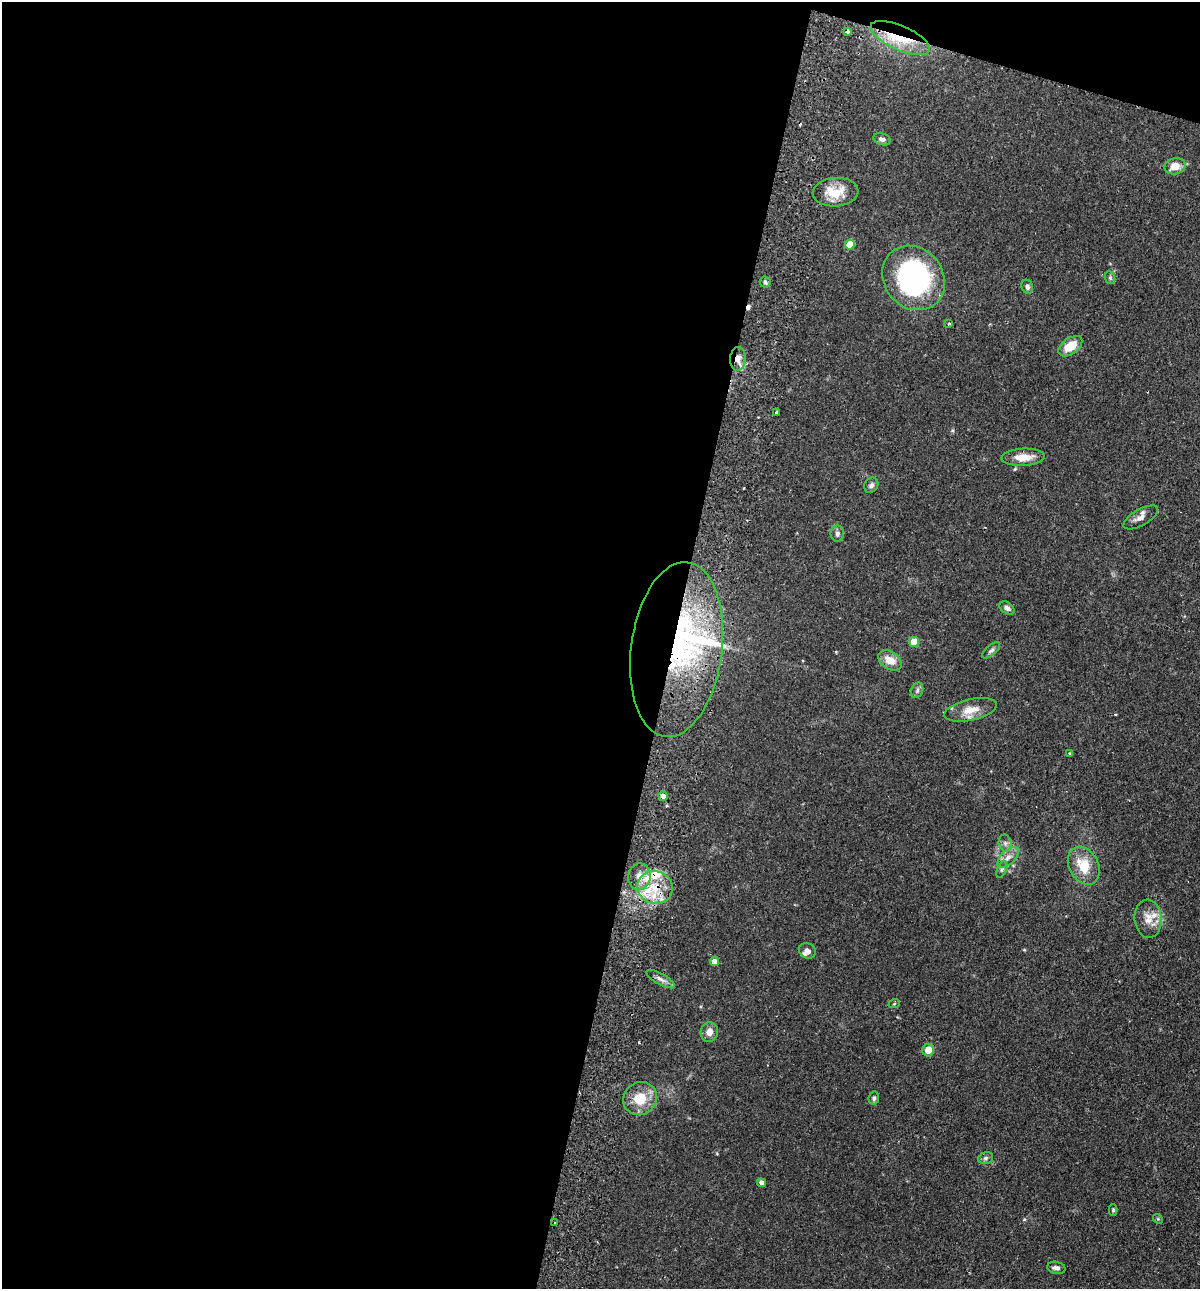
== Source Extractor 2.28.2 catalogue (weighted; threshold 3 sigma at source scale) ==
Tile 1 of 4 x 4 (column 1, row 1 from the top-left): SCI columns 307-1504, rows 3880-5166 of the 5280 x 5184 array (HDU 1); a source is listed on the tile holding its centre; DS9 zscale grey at full resolution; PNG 1202 x 1291 px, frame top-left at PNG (2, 2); each listed source drawn as its Kron ellipse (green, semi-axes under 4 px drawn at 4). Shown black and unused: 58% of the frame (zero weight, under 2 of 3 exposures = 3% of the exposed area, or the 3 px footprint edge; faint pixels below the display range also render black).
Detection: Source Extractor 2.28.2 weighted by HDU 2 'WHT'; one run over the whole footprint, this tile lists its part. Background 0.0824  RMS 0.0058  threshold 0.0261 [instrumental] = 3 sigma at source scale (4.5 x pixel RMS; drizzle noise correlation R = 1.50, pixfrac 1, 0.05/0.05 arcsec/px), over >= 5 px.
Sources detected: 56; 1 inside a brighter object's white glare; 3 cosmic-ray / hot-pixel residue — neither listed nor drawn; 4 inside a brighter listed object's ellipse — not listed separately; the other 48 listed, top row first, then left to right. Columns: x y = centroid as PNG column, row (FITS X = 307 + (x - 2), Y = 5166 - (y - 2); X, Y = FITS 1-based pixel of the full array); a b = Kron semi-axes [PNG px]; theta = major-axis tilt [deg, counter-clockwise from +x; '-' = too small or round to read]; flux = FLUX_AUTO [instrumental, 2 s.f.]
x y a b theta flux
847 31 4 3 - 3.1
900 38 32 12 -24 19
882 139 9 5 -19 1.9
1175 166 10 8 12 7
835 192 23 14 4 12
850 245 5 5 - 16
914 278 34 29 -51 110
1110 278 6 5 - 0.83
765 282 5 5 - 0.99
1027 287 7 5 -68 1.6
949 323 3 3 - 0.91
1070 346 13 8 35 11
738 359 12 8 87 4.6
777 412 3 3 - 1
1023 457 21 8 2 8.1
871 485 8 6 56 1.7
1141 517 19 8 30 3.9
837 534 8 6 88 1.6
1007 608 8 5 -35 2.2
914 642 5 5 - 15
676 649 88 45 82 120
991 650 11 5 40 1.5
890 660 13 8 -33 7
917 690 8 6 69 1.4
970 710 27 10 13 8.7
1070 753 3 3 - 0.92
663 796 5 4 - 3.9
1005 843 8 6 -78 1.9
1008 857 13 7 45 3.7
1084 866 20 14 -61 14
1002 870 9 4 68 1.3
639 877 13 11 81 6.1
655 887 18 16 -16 16
1148 919 19 13 -84 7.3
807 951 8 7 - 2.2
714 962 4 4 - 5.6
661 979 16 5 -29 2.6
894 1004 6 3 19 0.59
709 1032 10 8 79 3.7
928 1050 6 6 - 6.6
640 1098 17 16 - 14
874 1098 6 5 - 1.4
986 1158 8 5 16 1.4
761 1183 4 4 - 2.5
1113 1210 6 4 -90 0.85
1158 1219 5 4 - 0.64
555 1223 3 2 - 0.4
1056 1268 9 6 -12 2.2
Overlapping masked pixels (flux is a lower limit): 6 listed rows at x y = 847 31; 900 38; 738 359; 676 649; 639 877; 655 887